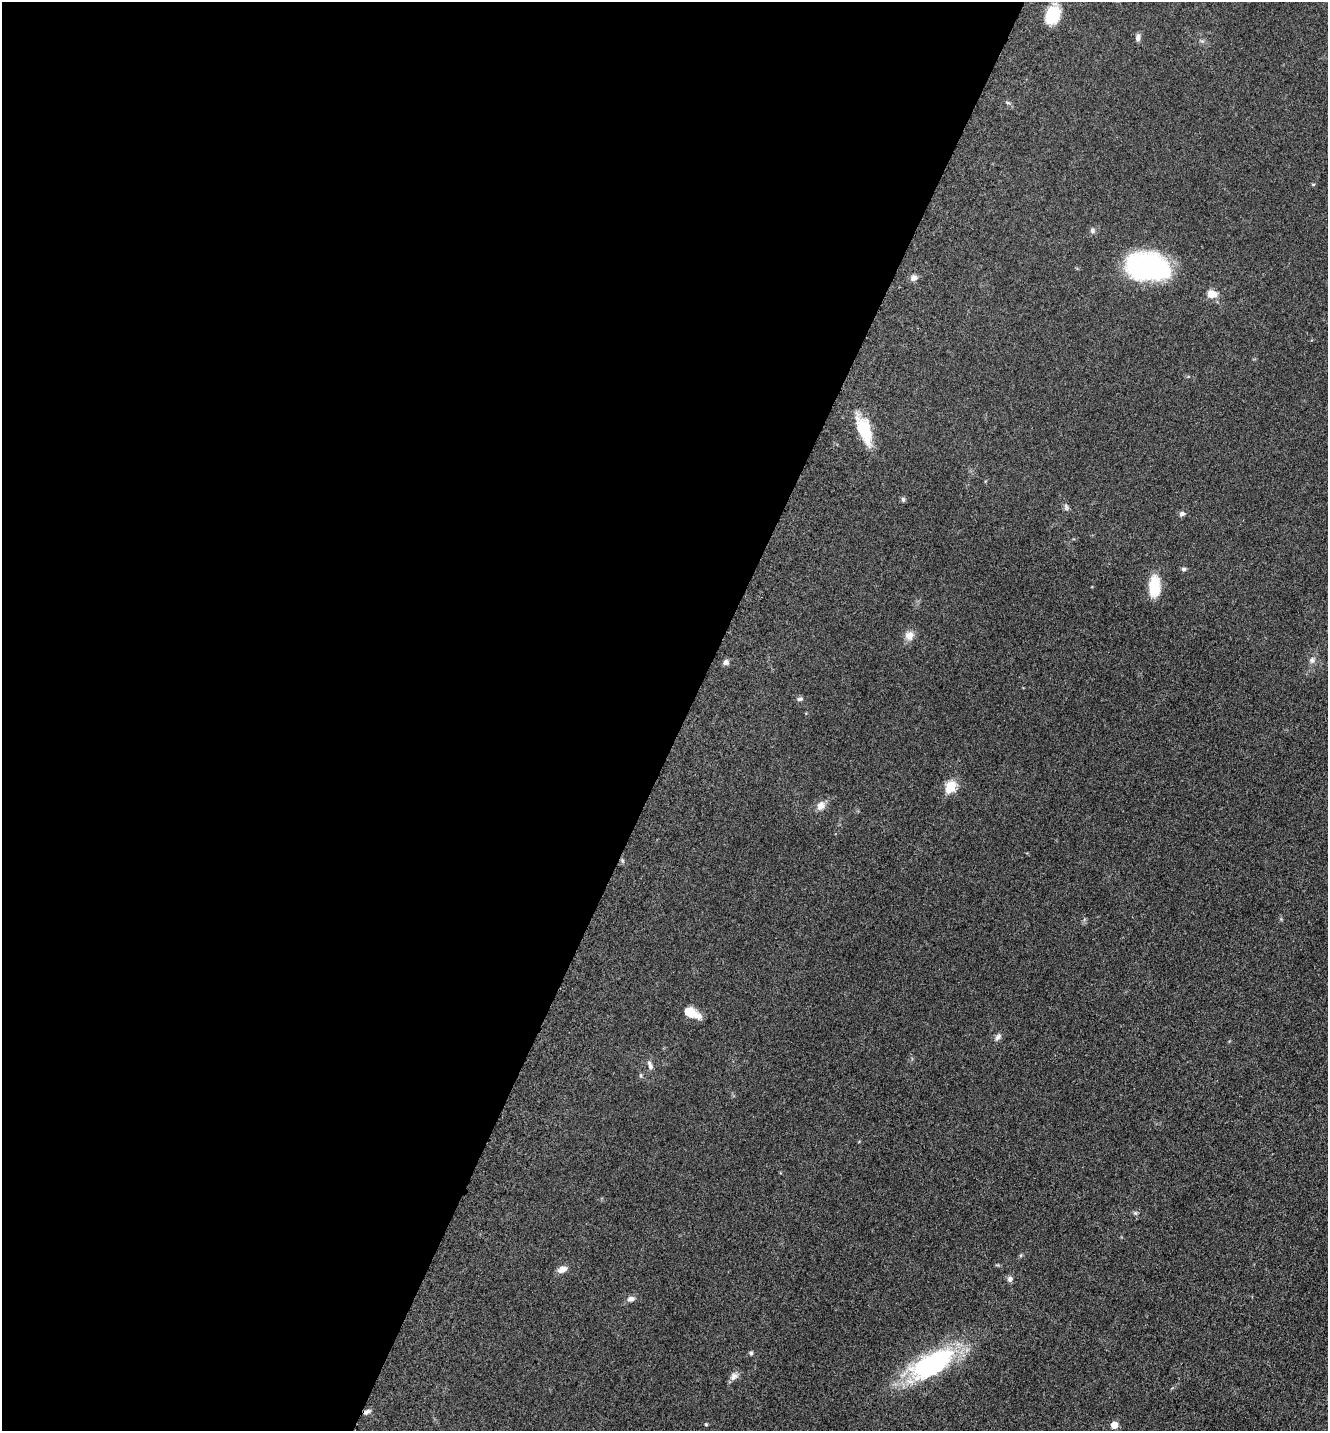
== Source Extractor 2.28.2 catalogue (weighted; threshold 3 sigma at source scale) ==
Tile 5 of 4 x 4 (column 1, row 2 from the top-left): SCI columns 298-1623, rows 2900-4328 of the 5806 x 5775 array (HDU 1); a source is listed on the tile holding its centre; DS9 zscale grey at full resolution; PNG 1330 x 1433 px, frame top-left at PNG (2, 2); no overlay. Shown black and unused: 52% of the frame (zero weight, under 3 of 5 exposures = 4% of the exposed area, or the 3 px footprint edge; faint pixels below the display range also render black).
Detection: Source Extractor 2.28.2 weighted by HDU 2 'WHT'; one run over the whole footprint, this tile lists its part. Background 0.0636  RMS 0.006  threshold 0.027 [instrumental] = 3 sigma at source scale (4.5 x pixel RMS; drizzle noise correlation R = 1.50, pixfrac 1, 0.05/0.05 arcsec/px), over >= 5 px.
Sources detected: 32; all 32 listed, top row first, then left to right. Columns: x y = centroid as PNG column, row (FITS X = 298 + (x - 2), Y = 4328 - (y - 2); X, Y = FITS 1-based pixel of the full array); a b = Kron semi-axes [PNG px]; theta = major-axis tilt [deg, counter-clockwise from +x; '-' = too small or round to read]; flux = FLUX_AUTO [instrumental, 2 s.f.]
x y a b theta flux
1052 15 17 13 71 21
1138 37 9 6 81 2.2
1313 184 5 3 - 0.56
1092 230 7 6 - 1.3
1147 267 41 25 -5 98
914 278 8 7 - 2.8
1212 294 11 8 -10 6.8
864 430 35 15 -71 19
903 499 7 5 -75 1.1
1066 507 10 5 -75 1.6
1182 514 7 6 - 1.8
1183 569 6 5 - 1.3
1154 586 24 12 88 15
909 636 12 11 - 4.7
1312 660 8 7 - 2.1
726 662 7 7 - 2.2
800 699 8 5 2 1.4
951 787 6 5 - 43
821 806 13 10 55 4.2
691 1013 18 9 -24 9.5
998 1037 11 7 52 2.1
650 1065 12 5 -68 2.2
1135 1213 7 5 -44 1.1
562 1269 11 7 25 3.8
1010 1279 8 7 - 2
631 1299 10 7 10 2.6
751 1353 5 5 - 1
931 1364 59 26 29 78
734 1376 13 8 37 3.1
366 1412 8 5 25 2.2
706 1424 4 4 - 0.82
1114 1425 5 5 - 9
Overlapping masked pixels (flux is a lower limit): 1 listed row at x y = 366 1412